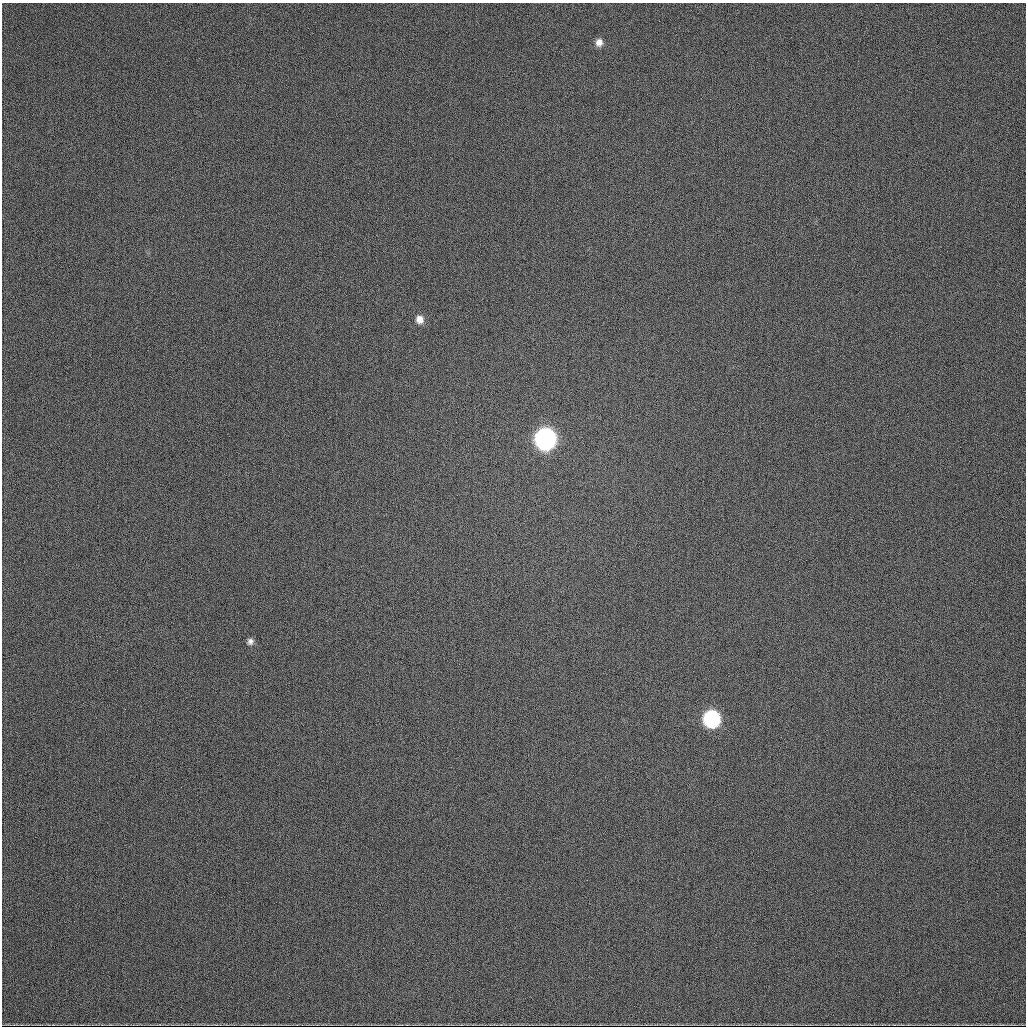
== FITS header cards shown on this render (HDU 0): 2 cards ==
NAXIS1  =                 1024
NAXIS2  =                 1024

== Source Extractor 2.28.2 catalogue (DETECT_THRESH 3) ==
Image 1024 x 1024 px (HDU 0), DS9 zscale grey, 1 PNG px = 1 image px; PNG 1028 x 1028 px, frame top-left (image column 1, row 1024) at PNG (2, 3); no overlay
Background 482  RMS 16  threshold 48.9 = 3 sigma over >= 5 px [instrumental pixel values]
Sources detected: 5; all 5 listed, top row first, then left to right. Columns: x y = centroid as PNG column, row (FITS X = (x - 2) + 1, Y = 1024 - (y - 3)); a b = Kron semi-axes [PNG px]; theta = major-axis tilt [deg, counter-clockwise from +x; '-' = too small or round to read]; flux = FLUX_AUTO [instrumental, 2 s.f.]
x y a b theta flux
599 42 10 9 - 7600
420 319 10 9 - 9100
545 439 11 10 - 600000
250 641 8 8 - 4100
711 719 10 9 - 220000